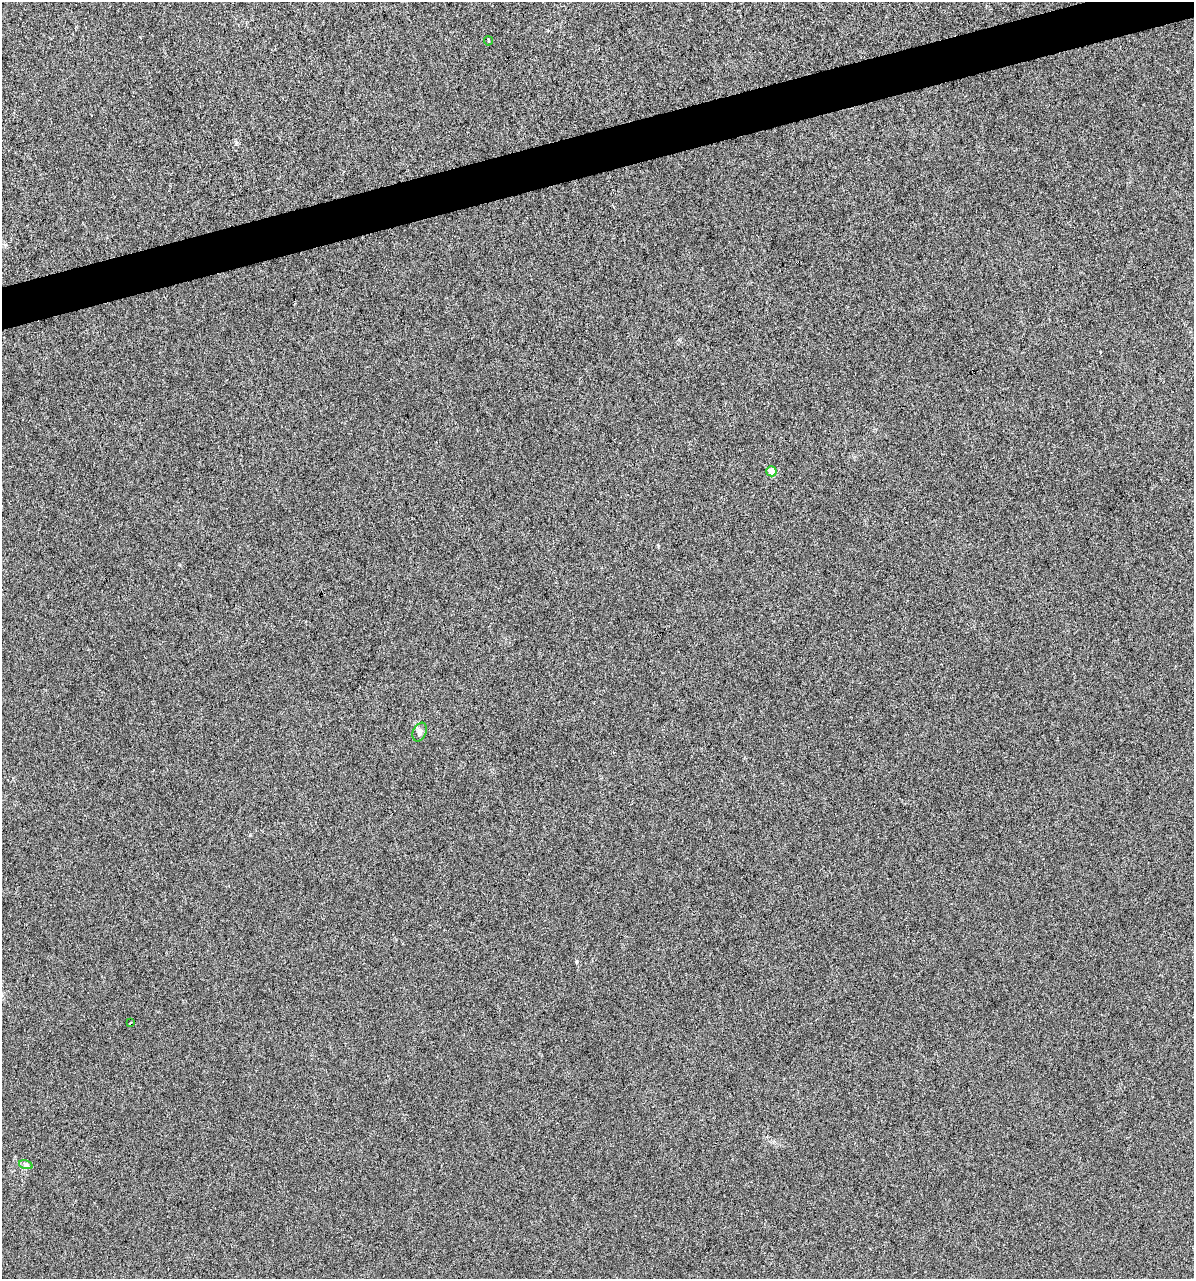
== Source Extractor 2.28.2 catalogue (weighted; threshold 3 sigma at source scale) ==
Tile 10 of 4 x 4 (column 2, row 3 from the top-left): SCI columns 1285-2476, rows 1278-2554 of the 4903 x 5108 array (HDU 1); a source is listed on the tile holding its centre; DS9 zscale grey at full resolution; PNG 1196 x 1281 px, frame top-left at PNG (2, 2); each listed source drawn as its Kron ellipse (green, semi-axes under 4 px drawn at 4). Shown black and unused: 3% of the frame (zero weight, under 3 of 6 exposures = <1% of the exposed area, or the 3 px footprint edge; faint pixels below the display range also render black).
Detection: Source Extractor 2.28.2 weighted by HDU 2 'WHT'; one run over the whole footprint, this tile lists its part. Background 4.23e-04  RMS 0.0027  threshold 0.0109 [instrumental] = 3 sigma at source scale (4.09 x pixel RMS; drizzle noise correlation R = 1.36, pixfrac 0.8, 0.0396/0.0396 arcsec/px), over >= 5 px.
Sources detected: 5; all 5 listed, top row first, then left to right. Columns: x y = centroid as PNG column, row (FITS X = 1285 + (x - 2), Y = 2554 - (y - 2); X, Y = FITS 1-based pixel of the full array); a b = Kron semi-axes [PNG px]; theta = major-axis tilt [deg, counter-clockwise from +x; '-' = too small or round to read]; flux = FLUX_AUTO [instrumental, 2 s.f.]
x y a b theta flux
488 41 4 3 - 0.3
771 471 5 5 - 3.7
420 732 10 6 66 0.78
131 1023 3 2 - 0.26
26 1165 7 4 -18 0.5